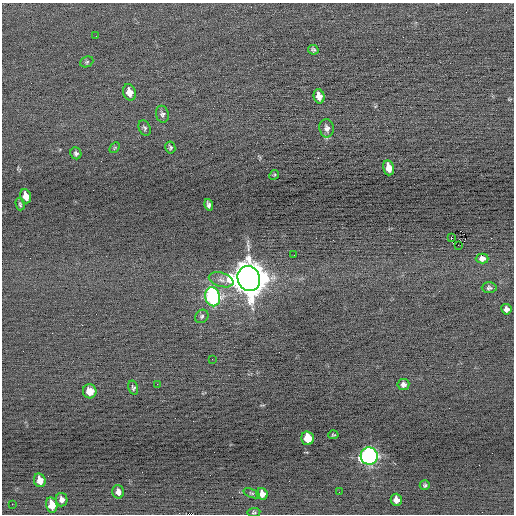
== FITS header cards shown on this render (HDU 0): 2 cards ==
NAXIS1  =                  512 / Axis length
NAXIS2  =                  512 / Axis length

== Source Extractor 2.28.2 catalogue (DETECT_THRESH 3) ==
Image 512 x 512 px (HDU 0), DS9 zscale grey, 1 PNG px = 1 image px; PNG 516 x 516 px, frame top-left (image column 1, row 512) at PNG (2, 3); each listed source drawn as its Kron ellipse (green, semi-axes under 4 px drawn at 4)
Background -0.108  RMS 0.65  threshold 1.96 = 3 sigma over >= 5 px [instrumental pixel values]
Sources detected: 45; all 45 listed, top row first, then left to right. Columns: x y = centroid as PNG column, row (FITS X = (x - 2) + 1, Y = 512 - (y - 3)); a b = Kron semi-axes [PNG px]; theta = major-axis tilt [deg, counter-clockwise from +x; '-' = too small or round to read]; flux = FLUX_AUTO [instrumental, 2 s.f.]
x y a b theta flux
96 36 2 2 - 60
313 50 5 4 - 85
87 62 7 5 23 74
129 92 8 6 -72 450
319 96 7 5 -76 350
162 114 8 6 -78 130
145 128 8 5 -65 94
327 128 9 7 -83 190
170 147 6 5 - 85
115 148 6 3 46 51
76 153 6 5 - 100
389 168 8 5 -76 500
274 175 5 4 - 51
26 196 7 5 -74 440
20 204 6 3 -75 66
209 205 6 3 -75 110
451 238 3 2 - 470
458 245 2 2 - 6000
294 255 2 2 - 37
482 259 6 5 - 160
249 279 13 11 -69 100000
221 280 13 7 -17 250
489 288 7 5 0 100
213 297 10 7 -76 10000
506 309 5 5 - 170
202 316 7 6 - 100
212 359 3 2 - 37
157 384 2 2 - 120
403 385 6 5 - 170
133 388 7 4 -74 91
90 391 7 7 - 410
333 435 5 3 - 46
308 438 7 6 - 1200
369 456 8 8 - 16000
40 480 7 5 -70 460
425 485 5 4 - 83
118 492 7 5 -75 250
339 492 2 2 - 41
252 493 8 4 -21 73
262 494 6 5 - 360
62 500 7 5 -77 190
396 500 6 5 - 300
12 504 2 2 - 71
52 505 7 5 -79 770
254 512 6 4 7 72
At the frame edge (FLAGS 8, measured only in part): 1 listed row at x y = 254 512